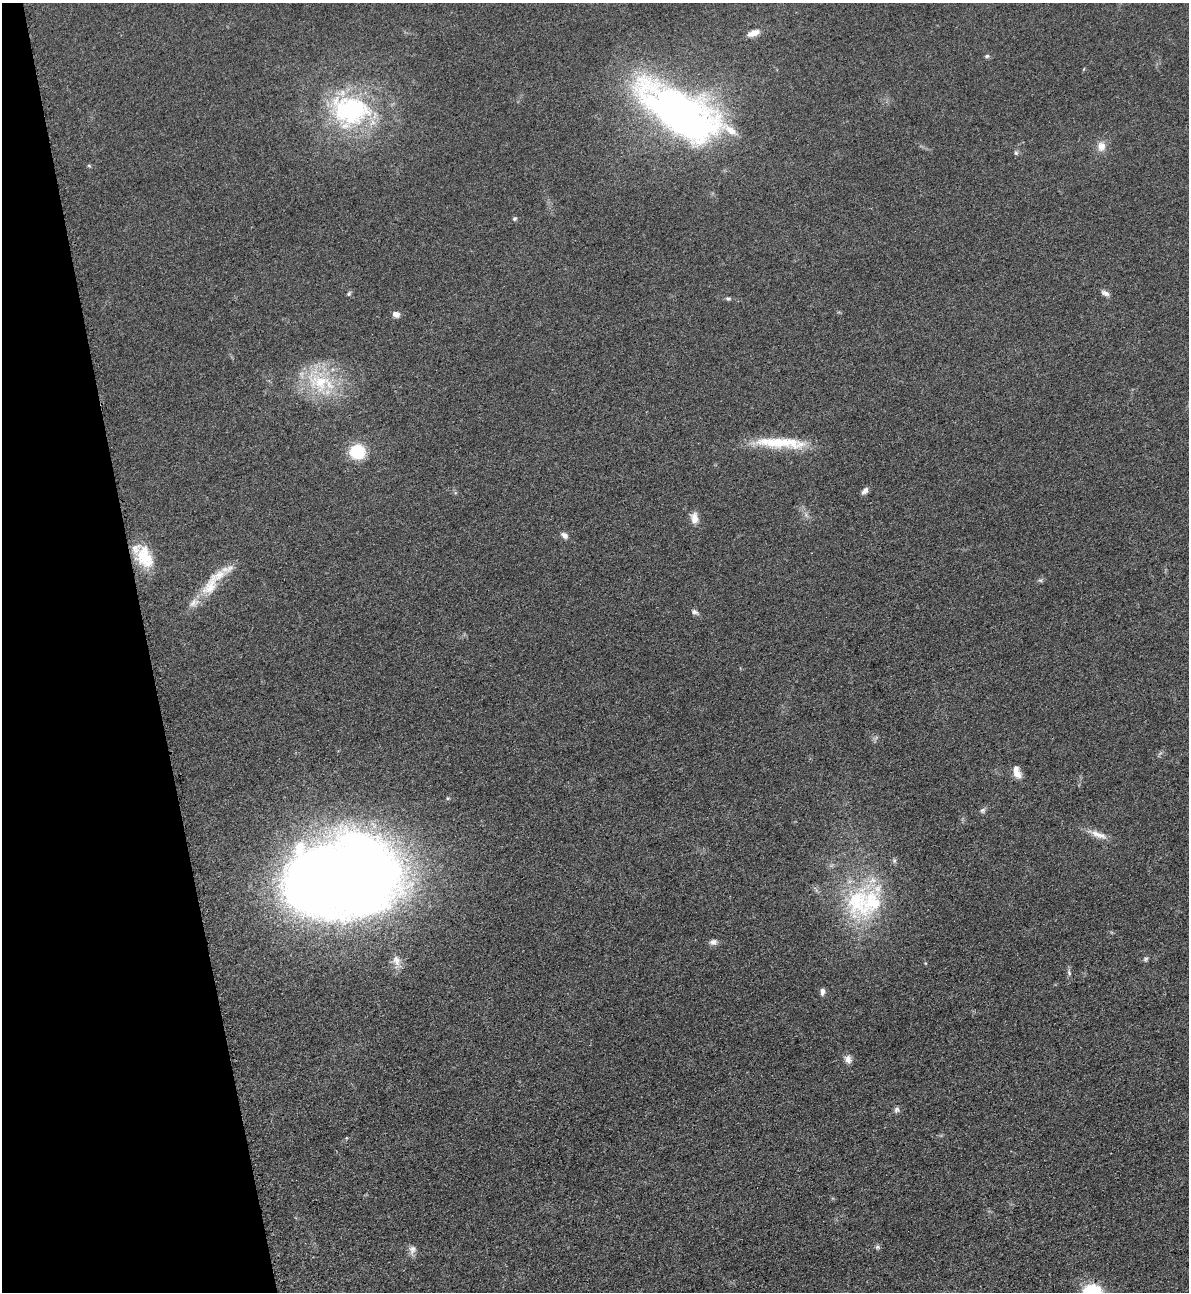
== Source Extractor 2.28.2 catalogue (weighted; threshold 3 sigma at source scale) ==
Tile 5 of 4 x 4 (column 1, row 2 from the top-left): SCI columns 285-1471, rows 2607-3896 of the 5195 x 5213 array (HDU 1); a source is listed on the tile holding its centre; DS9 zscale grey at full resolution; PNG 1191 x 1294 px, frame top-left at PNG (2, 3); no overlay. Shown black and unused: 12% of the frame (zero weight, under 3 of 4 exposures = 3% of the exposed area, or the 3 px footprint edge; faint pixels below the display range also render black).
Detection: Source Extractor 2.28.2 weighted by HDU 2 'WHT'; one run over the whole footprint, this tile lists its part. Background 0.0679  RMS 0.0084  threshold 0.0379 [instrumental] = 3 sigma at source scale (4.5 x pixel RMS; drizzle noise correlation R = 1.50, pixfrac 1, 0.05/0.05 arcsec/px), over >= 5 px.
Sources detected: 44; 1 inside a brighter object's white glare — not listed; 6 inside a brighter listed object's ellipse — not listed separately; the other 37 listed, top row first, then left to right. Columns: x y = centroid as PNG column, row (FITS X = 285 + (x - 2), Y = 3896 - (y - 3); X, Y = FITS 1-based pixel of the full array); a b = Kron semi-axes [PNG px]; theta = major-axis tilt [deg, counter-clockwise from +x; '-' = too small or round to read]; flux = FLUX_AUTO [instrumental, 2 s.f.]
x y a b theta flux
753 33 15 7 19 7.2
987 56 7 5 2 1.5
674 106 90 35 -29 430
350 110 52 40 -6 120
1101 146 13 11 80 7.4
1016 153 7 6 - 1.6
89 166 6 4 -2 0.95
514 219 6 5 - 1.3
349 293 6 5 - 1.6
1105 293 12 6 -25 3.2
728 298 7 5 -2 1.6
396 314 8 6 -20 4.3
320 382 49 27 -21 56
780 443 67 12 -3 39
357 451 12 11 - 40
865 491 10 6 45 3.3
694 518 15 9 -86 6.6
564 535 9 6 -39 3.5
145 557 30 19 -69 26
1040 580 6 4 -39 1.4
210 585 36 15 63 22
695 612 9 6 -24 2.4
1017 774 11 9 -39 7.2
983 810 8 6 44 2
1099 835 27 8 -22 8.9
342 877 104 70 5 1300
858 902 57 40 -81 97
713 942 10 7 1 3.6
1145 959 7 5 17 1.6
396 960 16 10 -68 6.8
1069 973 8 4 -64 1.7
822 992 8 5 85 3.3
848 1059 11 8 -65 4.4
897 1110 8 7 - 2.3
877 1247 7 5 2 1.7
412 1250 12 8 78 4.4
1092 1290 25 15 -1 30
Isophote crosses this tile's border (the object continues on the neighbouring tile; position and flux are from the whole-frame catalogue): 1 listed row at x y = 1092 1290